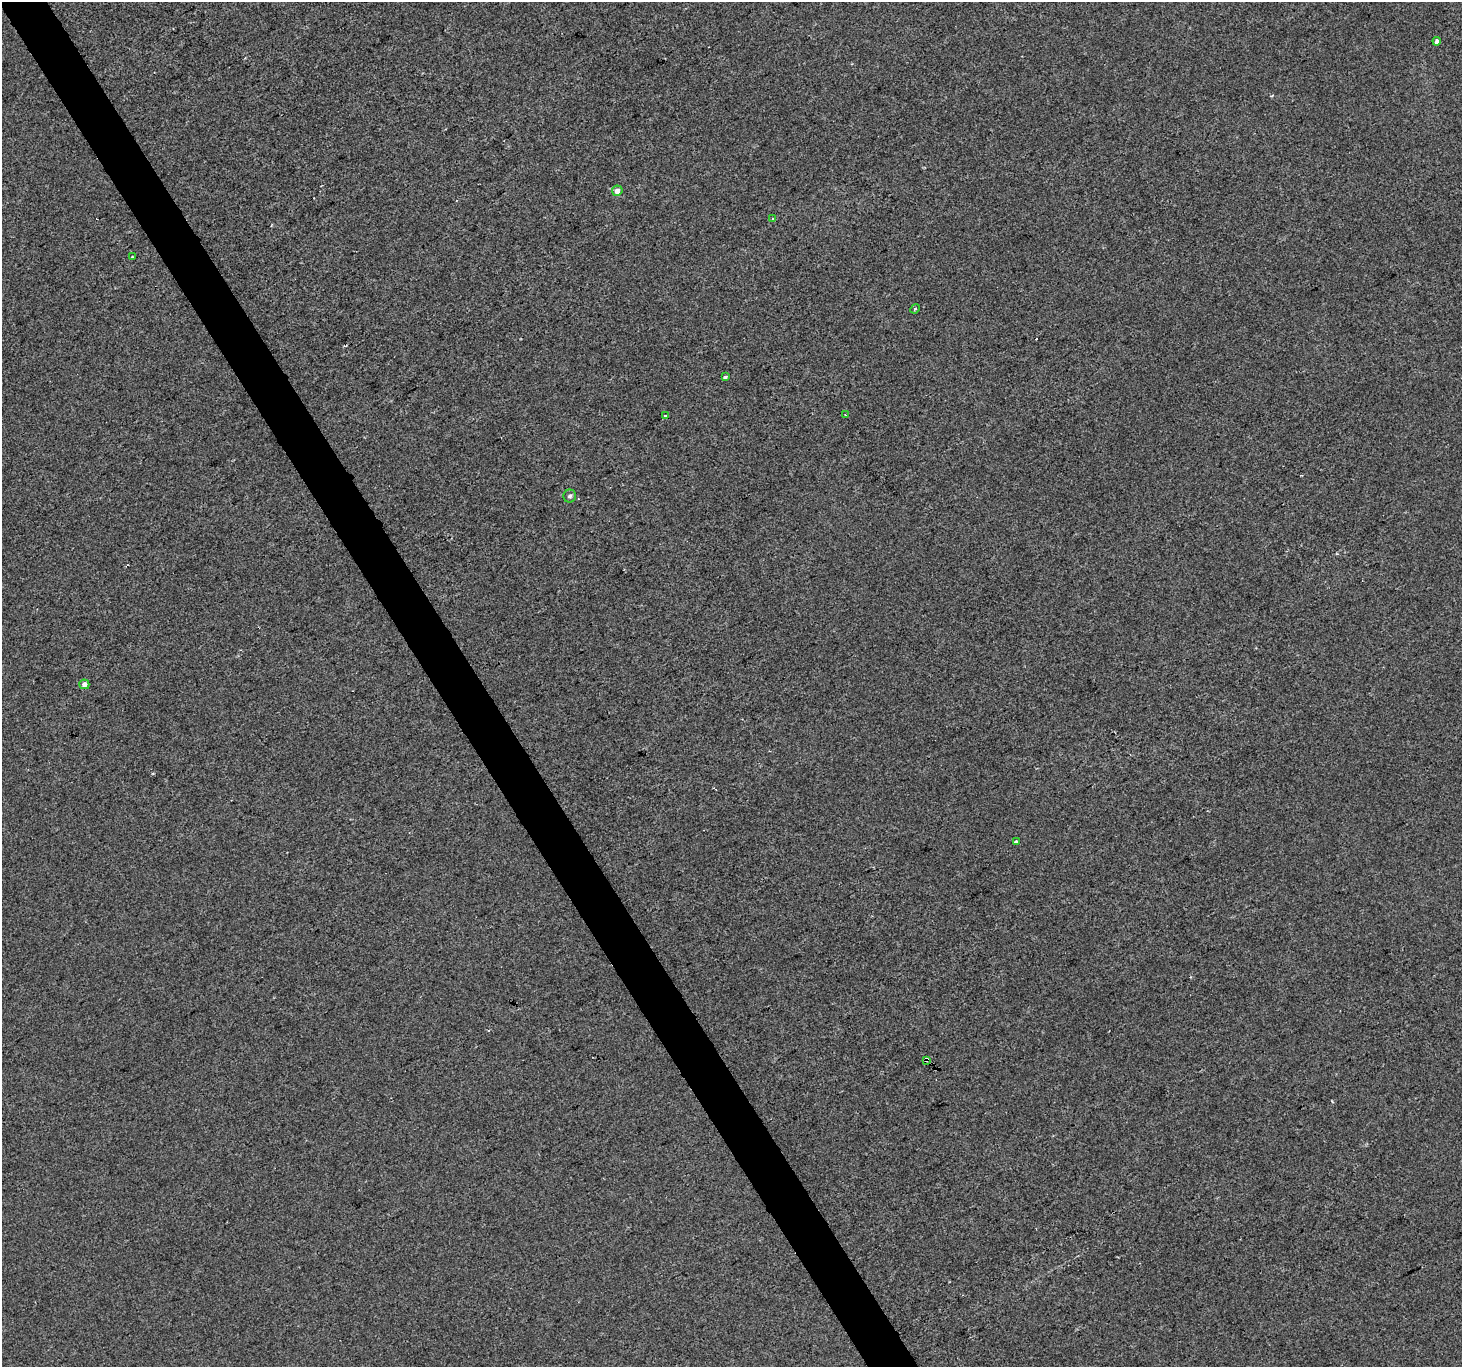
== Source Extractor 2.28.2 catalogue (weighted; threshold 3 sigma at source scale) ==
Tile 11 of 4 x 4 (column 3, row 3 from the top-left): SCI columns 2921-4380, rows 1476-2840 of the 5842 x 5741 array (HDU 1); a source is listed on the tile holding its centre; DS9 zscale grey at full resolution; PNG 1464 x 1369 px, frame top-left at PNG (2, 2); each listed source drawn as its Kron ellipse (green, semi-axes under 4 px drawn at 4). Shown black and unused: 3% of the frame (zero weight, under 2 of 3 exposures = <1% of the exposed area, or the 3 px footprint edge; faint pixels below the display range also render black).
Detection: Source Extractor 2.28.2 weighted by HDU 2 'WHT'; one run over the whole footprint, this tile lists its part. Background 0.00199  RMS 0.0047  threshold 0.0214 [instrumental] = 3 sigma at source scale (4.5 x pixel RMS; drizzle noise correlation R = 1.50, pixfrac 1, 0.0396/0.0396 arcsec/px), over >= 5 px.
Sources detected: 13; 1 cosmic-ray / hot-pixel residue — neither listed nor drawn; the other 12 listed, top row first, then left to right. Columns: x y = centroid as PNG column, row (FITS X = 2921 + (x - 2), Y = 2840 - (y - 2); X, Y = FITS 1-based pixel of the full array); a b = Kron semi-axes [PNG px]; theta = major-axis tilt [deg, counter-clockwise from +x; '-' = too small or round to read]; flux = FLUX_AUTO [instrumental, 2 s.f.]
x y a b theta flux
1437 41 4 3 - 5
617 191 5 5 - 3.5
773 218 3 3 - 1.1
132 257 3 2 - 0.54
915 309 5 4 - 0.68
725 377 3 3 - 1.1
845 415 2 2 - 0.4
666 416 4 3 - 9.4
570 496 6 6 - 1.1
84 684 5 5 - 2.5
1016 842 3 3 - 4.3
926 1060 4 3 - 4.4
Overlapping masked pixels (flux is a lower limit): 1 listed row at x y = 926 1060